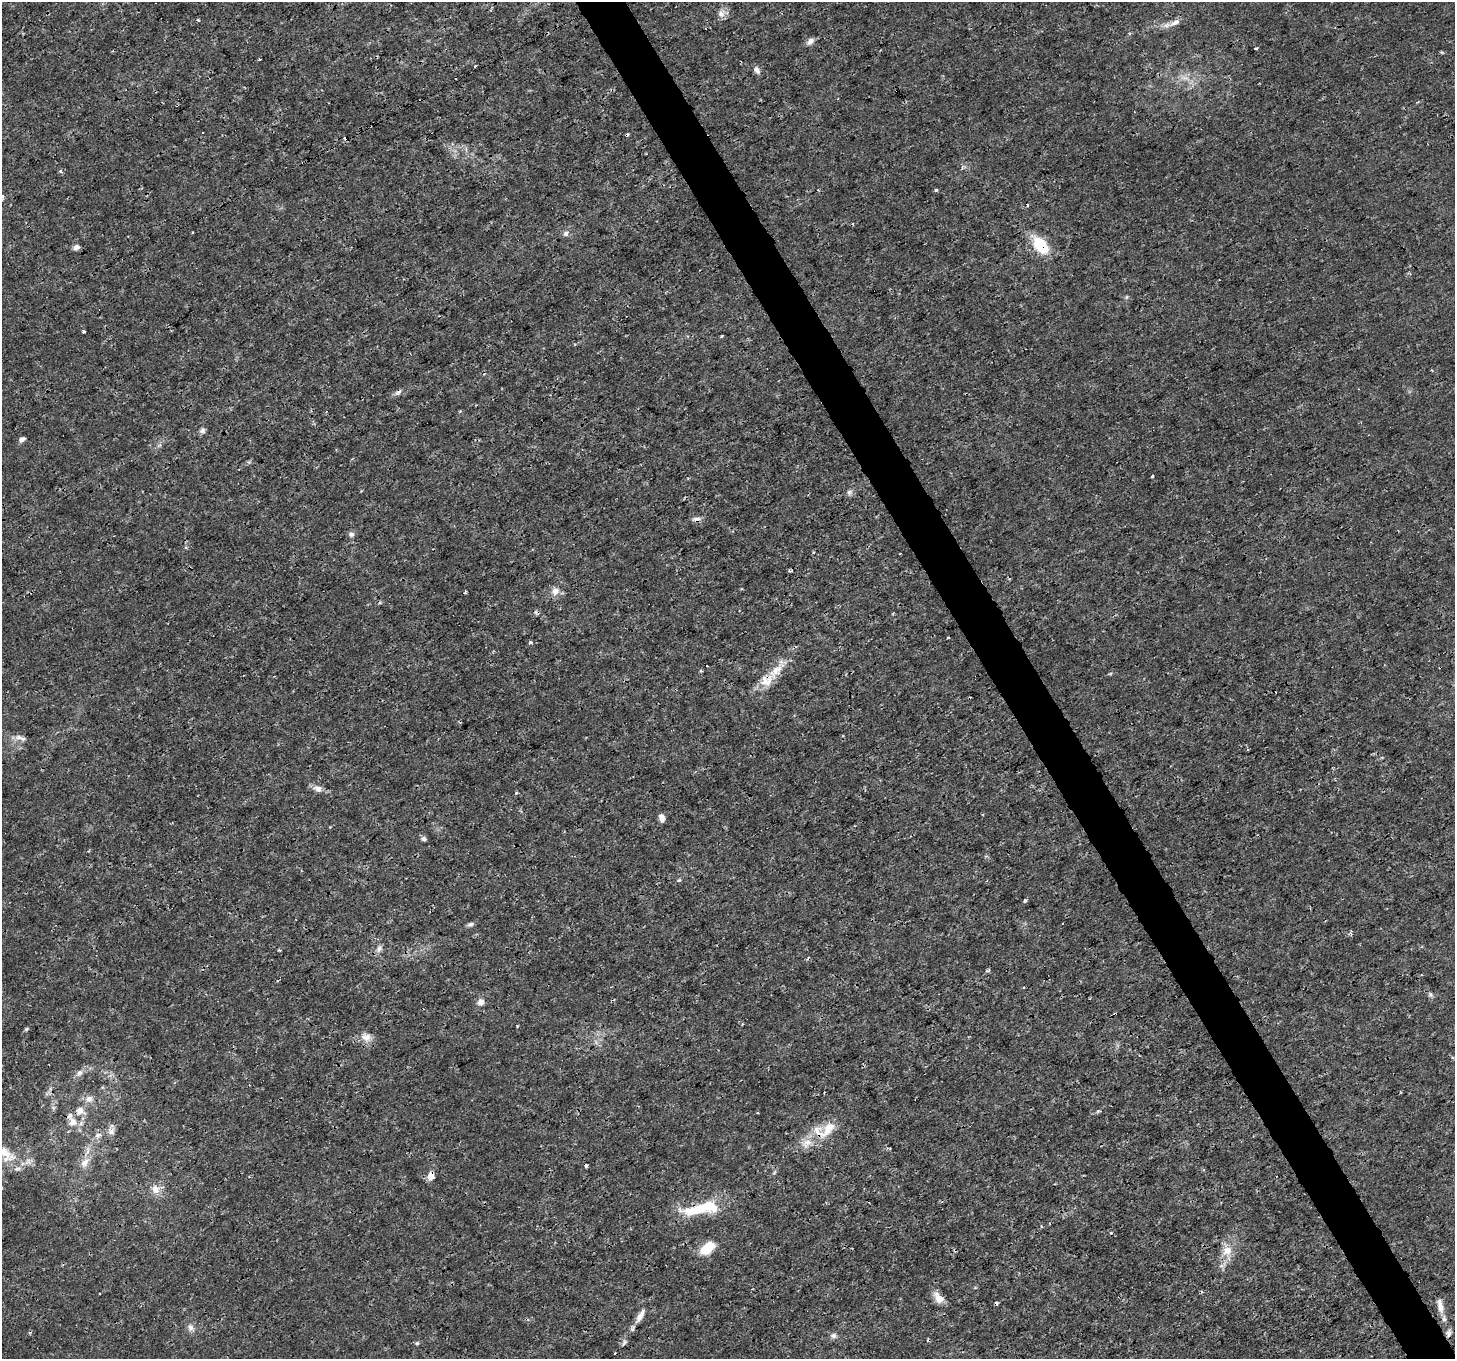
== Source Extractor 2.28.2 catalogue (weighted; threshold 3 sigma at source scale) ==
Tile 6 of 4 x 4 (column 2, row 2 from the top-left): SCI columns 1456-2908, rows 2885-4241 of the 5814 x 5707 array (HDU 1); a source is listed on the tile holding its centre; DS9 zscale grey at full resolution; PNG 1457 x 1361 px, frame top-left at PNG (2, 2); no overlay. Shown black and unused: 4% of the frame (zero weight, under 3 of 4 exposures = <1% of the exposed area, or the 3 px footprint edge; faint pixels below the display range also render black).
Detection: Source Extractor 2.28.2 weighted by HDU 2 'WHT'; one run over the whole footprint, this tile lists its part. Background 0.00183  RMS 7.9e-04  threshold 0.00357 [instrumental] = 3 sigma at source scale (4.5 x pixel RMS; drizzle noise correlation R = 1.50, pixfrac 1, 0.0396/0.0396 arcsec/px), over >= 5 px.
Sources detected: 83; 7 cosmic-ray / hot-pixel residue — not listed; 5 inside a brighter listed object's ellipse — not listed separately; the other 71 listed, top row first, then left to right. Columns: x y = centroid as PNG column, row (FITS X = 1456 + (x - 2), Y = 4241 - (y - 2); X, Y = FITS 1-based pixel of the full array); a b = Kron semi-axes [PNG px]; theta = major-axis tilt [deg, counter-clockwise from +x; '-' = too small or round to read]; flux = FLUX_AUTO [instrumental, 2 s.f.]
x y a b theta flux
721 14 11 10 - 0.48
198 20 4 3 - 0.088
1175 22 17 7 30 0.61
810 41 11 7 43 0.36
1256 48 3 3 - 0.11
259 59 3 3 - 0.13
475 66 3 3 - 0.2
757 70 10 6 -60 0.31
61 171 4 4 - 0.21
936 190 3 3 - 0.14
2 197 9 3 79 0.15
1027 205 3 2 - 0.12
566 233 8 7 - 0.26
1041 245 15 9 -51 4.1
76 247 8 6 23 0.34
1127 297 6 4 88 0.11
84 331 4 3 - 0.16
721 336 3 3 - 0.083
398 392 12 6 35 0.27
202 431 8 6 26 0.24
22 439 7 5 38 0.25
1152 476 3 3 - 0.32
849 492 8 6 53 0.24
696 519 13 5 6 0.31
351 534 8 7 - 0.24
555 591 12 10 38 0.59
465 593 4 3 - 0.088
948 638 3 3 - 0.14
530 642 5 4 - 0.16
777 670 30 11 48 1.7
701 671 5 3 - 0.089
19 737 11 7 -15 0.41
318 789 13 9 -22 0.5
516 793 4 3 - 0.12
662 817 9 6 -73 0.44
424 839 6 6 - 0.22
679 880 6 4 43 0.11
1025 901 3 3 - 0.24
470 924 9 5 15 0.2
379 949 11 7 72 0.35
279 950 4 3 - 0.088
988 971 5 3 - 0.11
1430 995 7 6 - 0.19
481 1002 8 7 - 0.47
517 1026 3 3 - 0.065
26 1029 6 4 28 0.12
366 1037 13 11 -12 0.66
80 1073 9 7 44 0.32
89 1099 10 8 35 0.43
80 1111 10 9 - 0.64
73 1122 10 9 - 0.68
828 1128 28 14 51 1.6
111 1131 11 9 69 0.41
98 1135 10 6 15 0.3
807 1143 16 10 34 0.94
5 1154 33 16 -43 2.3
84 1163 13 9 46 0.63
774 1173 6 4 20 0.1
431 1176 10 8 74 0.64
155 1189 13 10 -64 0.68
699 1209 44 12 13 3.9
708 1248 17 9 38 2.1
1227 1251 13 12 - 1
939 1298 16 9 -49 0.77
1440 1306 20 8 -77 0.74
640 1316 23 7 58 0.72
190 1328 10 8 -90 0.38
1448 1333 11 7 83 0.29
833 1336 8 7 - 0.27
417 1343 5 5 - 0.12
624 1343 10 5 57 0.19
Overlapping masked pixels (flux is a lower limit): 5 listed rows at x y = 1041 245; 398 392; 431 1176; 699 1209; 624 1343
Isophote crosses this tile's border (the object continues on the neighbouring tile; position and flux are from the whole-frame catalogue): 2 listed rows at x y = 2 197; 5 1154